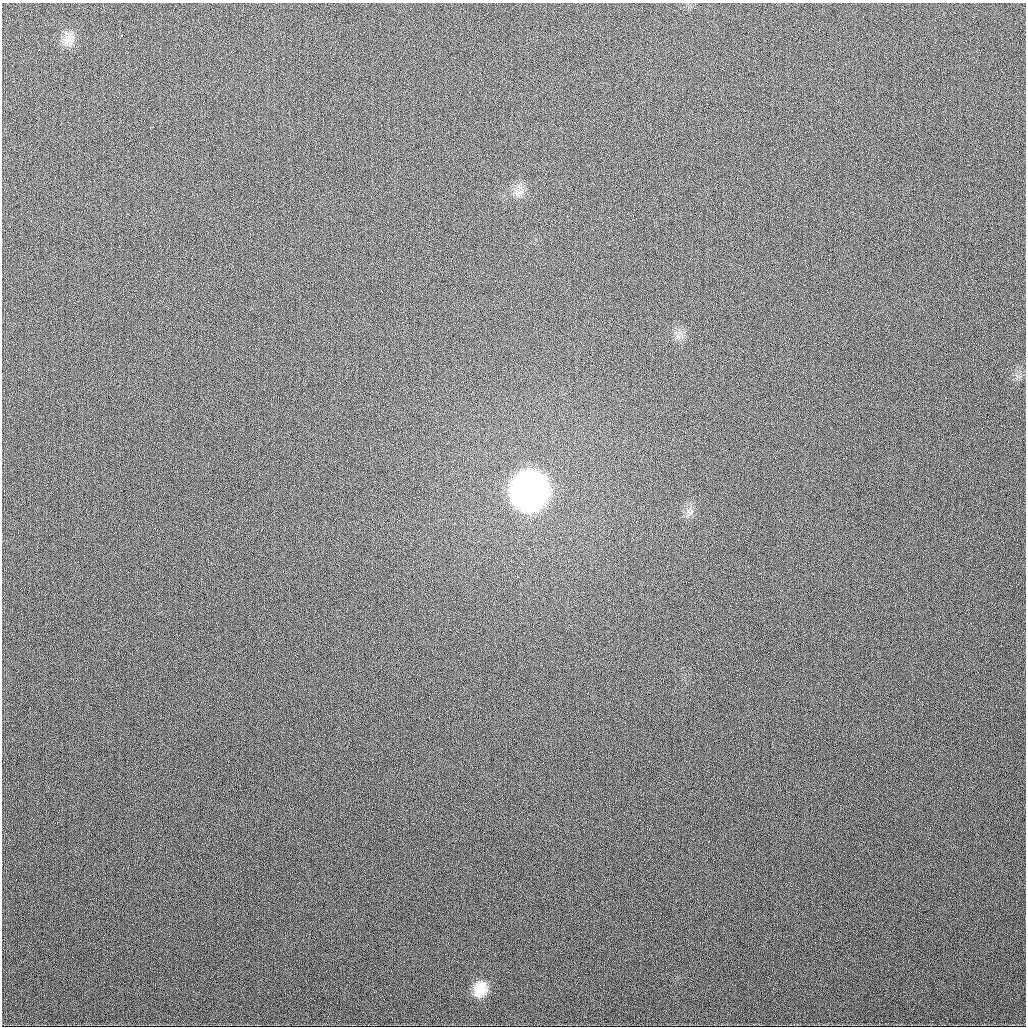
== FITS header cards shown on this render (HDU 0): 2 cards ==
NAXIS1  =                 1024
NAXIS2  =                 1024

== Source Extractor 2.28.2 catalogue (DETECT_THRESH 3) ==
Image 1024 x 1024 px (HDU 0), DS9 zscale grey, 1 PNG px = 1 image px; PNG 1028 x 1028 px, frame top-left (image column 1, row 1024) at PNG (2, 3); no overlay
Background 356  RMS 13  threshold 38.6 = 3 sigma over >= 5 px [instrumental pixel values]
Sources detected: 7; all 7 listed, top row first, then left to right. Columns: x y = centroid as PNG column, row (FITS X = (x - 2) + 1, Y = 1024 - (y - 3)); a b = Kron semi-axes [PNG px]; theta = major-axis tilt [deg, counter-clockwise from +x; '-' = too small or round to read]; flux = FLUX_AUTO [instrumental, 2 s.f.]
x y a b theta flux
122 36 3 3 - 2.9e+03
68 39 18 16 75 1.1e+04
518 192 16 8 -12 6.7e+03
678 336 8 4 -19 2.7e+03
529 491 22 19 74 1.5e+06
690 513 15 4 52 2.9e+03
480 989 18 14 67 1.8e+04